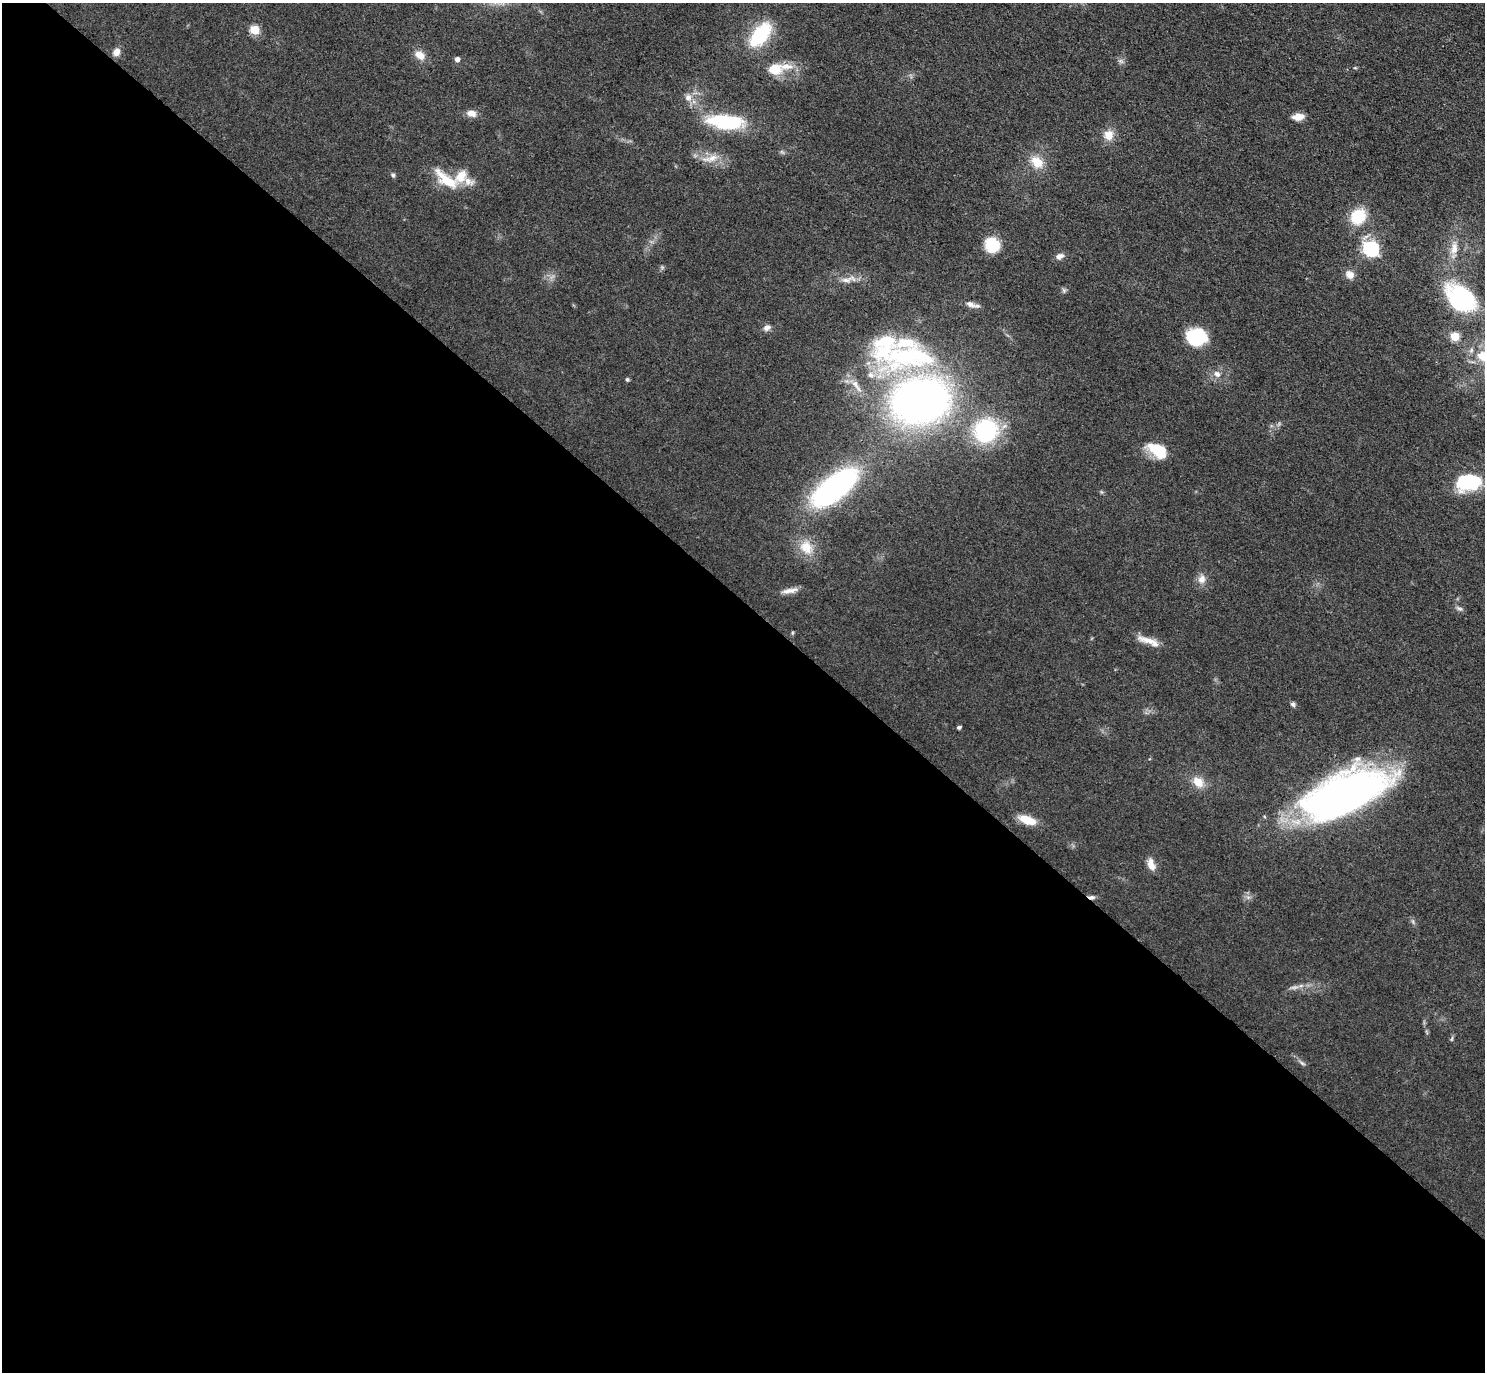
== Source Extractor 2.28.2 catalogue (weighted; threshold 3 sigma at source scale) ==
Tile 14 of 4 x 4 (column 2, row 4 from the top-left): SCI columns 1526-3008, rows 200-1569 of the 6016 x 6023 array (HDU 1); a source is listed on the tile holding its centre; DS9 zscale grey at full resolution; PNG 1487 x 1374 px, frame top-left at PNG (2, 3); no overlay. Shown black and unused: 56% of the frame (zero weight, under 3 of 4 exposures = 5% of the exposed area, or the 3 px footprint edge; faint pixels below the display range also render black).
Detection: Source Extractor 2.28.2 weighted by HDU 2 'WHT'; one run over the whole footprint, this tile lists its part. Background 0.0466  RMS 0.0061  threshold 0.0272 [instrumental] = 3 sigma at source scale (4.5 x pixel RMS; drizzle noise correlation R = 1.50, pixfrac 1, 0.05/0.05 arcsec/px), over >= 5 px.
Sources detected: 59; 1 too faint to see at this stretch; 1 inside a brighter object's white glare — not listed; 6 inside a brighter listed object's ellipse — not listed separately; the other 51 listed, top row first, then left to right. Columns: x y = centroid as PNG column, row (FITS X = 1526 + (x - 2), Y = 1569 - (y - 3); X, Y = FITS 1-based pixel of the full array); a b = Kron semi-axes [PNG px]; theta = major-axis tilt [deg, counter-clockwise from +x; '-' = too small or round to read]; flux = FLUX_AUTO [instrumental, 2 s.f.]
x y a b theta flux
254 30 5 5 - 26
760 35 30 15 51 33
116 52 10 8 62 3.8
420 55 12 8 -36 6.4
457 59 5 4 - 2.6
774 69 16 13 4 12
688 97 9 9 - 3.9
471 113 12 8 -12 4.3
1298 117 11 7 4 6.5
723 121 37 17 -1 36
1109 135 13 12 - 6.9
711 158 24 8 14 7.2
1037 162 16 12 -43 11
393 175 6 5 - 1.3
446 179 37 13 -38 17
468 181 11 8 -70 4.5
1358 216 17 15 46 21
992 245 11 10 - 30
1454 248 19 9 80 6.3
1371 249 7 6 - 150
1059 256 10 7 19 3.2
1350 274 12 10 -34 4.5
846 280 19 7 15 5
1063 290 7 4 -70 1.1
1461 298 35 23 -38 58
972 304 20 6 -16 3.7
767 328 9 7 25 2.8
1455 336 5 5 - 25
1196 337 21 17 -9 27
909 356 88 34 5 100
1217 374 10 8 -36 3.5
627 379 4 4 - 1.3
920 401 38 30 11 410
986 431 23 23 - 61
1157 450 23 13 -33 19
1468 482 29 19 9 33
834 488 55 23 38 130
806 547 20 16 -55 12
1202 579 12 10 68 4.4
789 591 24 6 10 4.7
1459 608 10 4 -23 1.6
1148 641 33 8 -19 7.5
1293 704 6 5 - 1.5
959 727 4 3 - 1.4
1198 782 15 11 -39 8.2
1343 795 69 29 22 410
1027 820 20 9 -20 11
1151 865 15 8 -73 5.4
1092 897 8 5 -5 1.9
1452 1039 8 3 69 0.81
1302 1063 8 4 -44 1.3
Overlapping masked pixels (flux is a lower limit): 4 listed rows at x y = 909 356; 834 488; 1343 795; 1092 897